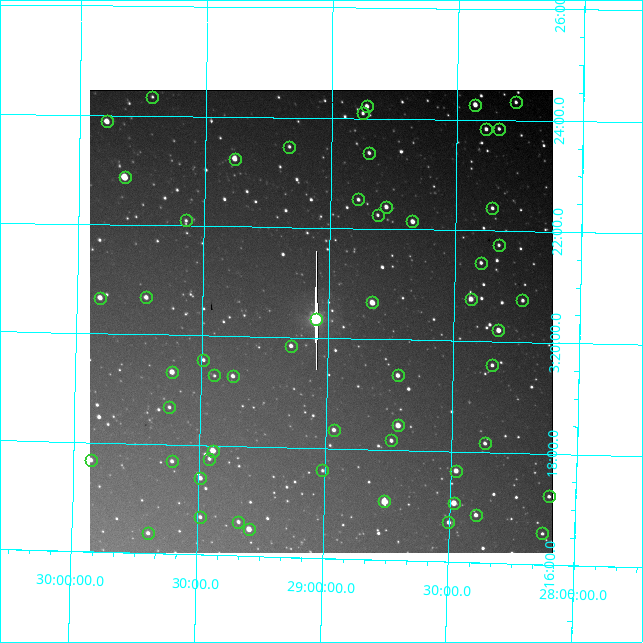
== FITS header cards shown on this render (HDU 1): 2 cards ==
NAXIS1  =                  463 / length of data axis 1
NAXIS2  =                  463 / length of data axis 2

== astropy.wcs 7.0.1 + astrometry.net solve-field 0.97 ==
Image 463 x 463 px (HDU 1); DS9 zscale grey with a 90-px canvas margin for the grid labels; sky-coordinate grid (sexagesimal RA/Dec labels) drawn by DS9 from the SOLVED WCS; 56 Tycho-2 reference stars matched to detected sources circled (green)
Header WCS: RA---TAN/DEC--TAN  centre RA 03:15:34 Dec +30:22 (48.89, +30.37 deg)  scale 14.3 arcsec/px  FOV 110.5' x 110.5'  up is +91 deg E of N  parity flipped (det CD > 0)
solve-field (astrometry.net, Tycho-2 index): SOLVED blind (the header's WCS was not the basis of the solution)
Solved WCS: RA---TAN-SIP/DEC--TAN-SIP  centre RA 03:20:18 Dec +29:02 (50.08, +29.03 deg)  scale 14.3 arcsec/px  FOV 110.4' x 110.3'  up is +89 deg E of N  parity flipped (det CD > 0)
** header WCS and blind solve DISAGREE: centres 102' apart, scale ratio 0.999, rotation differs -2 deg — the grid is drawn from the SOLVED WCS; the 'Header WCS' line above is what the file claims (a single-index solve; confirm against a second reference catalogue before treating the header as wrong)
Tycho-2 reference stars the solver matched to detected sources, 56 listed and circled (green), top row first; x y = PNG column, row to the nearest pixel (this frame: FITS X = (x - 90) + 1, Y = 463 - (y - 90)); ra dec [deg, ICRS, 3 dp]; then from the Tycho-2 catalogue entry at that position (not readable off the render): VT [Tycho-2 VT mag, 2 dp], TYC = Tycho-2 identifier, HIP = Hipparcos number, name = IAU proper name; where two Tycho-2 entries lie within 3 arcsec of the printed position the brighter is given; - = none
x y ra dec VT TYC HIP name
152 97 51.087 +29.712 11.55 1809-809-1 - -
516 102 51.081 +28.269 10.98 1809-414-1 - -
475 105 51.067 +28.430 9.27 1809-776-1 - -
367 106 51.055 +28.860 10.07 1809-134-1 - -
363 113 51.023 +28.876 10.88 1809-734-1 - -
107 121 50.972 +29.892 9.28 1809-573-1 - -
486 129 50.958 +28.385 10.43 1809-382-1 - -
499 129 50.960 +28.334 10.99 1809-418-1 - -
289 147 50.867 +29.166 11.21 1809-697-1 - -
369 153 50.844 +28.849 11.15 1809-104-1 - -
235 159 50.809 +29.383 9.23 1809-341-1 - -
125 177 50.716 +29.818 8.59 1809-1348-1 15744 -
358 199 50.631 +28.889 10.88 1809-880-1 - -
386 207 50.600 +28.778 9.89 1809-836-1 - -
492 208 50.602 +28.356 10.54 1809-1018-1 15713 -
378 215 50.563 +28.811 11.27 1809-933-1 - -
186 220 50.524 +29.572 11.34 1809-357-1 - -
412 221 50.536 +28.672 9.32 1809-42-1 - -
499 245 50.436 +28.328 10.80 1809-1250-1 - -
481 263 50.355 +28.398 10.71 1809-1239-1 - -
146 297 50.170 +29.725 10.37 1796-739-1 - -
100 298 50.164 +29.908 9.70 1796-679-1 - -
471 299 50.190 +28.435 9.03 1796-921-1 - -
522 300 50.188 +28.229 10.79 1796-155-1 - -
372 302 50.165 +28.827 8.49 1796-1082-1 15576 -
316 319 50.085 +29.048 4.64 1796-1306-1 15549 -
498 330 50.052 +28.323 9.01 1796-1156-1 - -
291 346 49.962 +29.146 11.06 1796-539-1 - -
203 360 49.889 +29.493 11.32 1796-804-1 - -
492 365 49.894 +28.345 10.98 1796-1126-1 - -
172 372 49.831 +29.616 9.64 1796-346-1 - -
214 375 49.819 +29.448 11.85 1796-1103-1 - -
398 375 49.838 +28.719 9.88 1796-1278-1 - -
233 376 49.819 +29.374 10.70 1796-563-1 - -
169 407 49.670 +29.624 11.64 1796-20-1 - -
398 425 49.612 +28.714 8.68 1796-1192-1 15393 -
334 430 49.584 +28.968 10.33 1796-549-1 - -
391 440 49.542 +28.739 10.58 1796-1210-1 - -
485 443 49.540 +28.366 10.79 1796-1132-1 - -
213 451 49.476 +29.447 8.88 1796-771-1 15348 -
209 459 49.439 +29.460 10.91 1796-1007-1 - -
91 460 49.420 +29.931 10.38 1796-246-1 - -
172 461 49.424 +29.608 10.93 1796-192-1 - -
322 470 49.398 +29.009 11.41 1796-774-1 - -
456 471 49.413 +28.479 9.27 1796-842-1 - -
200 478 49.350 +29.494 10.24 1796-337-1 - -
549 496 49.308 +28.107 11.28 1792-1226-1 - -
384 501 49.265 +28.759 7.38 1796-703-1 15274 -
454 503 49.266 +28.484 8.47 1796-759-1 15276 -
476 515 49.215 +28.395 10.08 1796-1021-1 - -
200 517 49.172 +29.490 11.27 1796-494-1 - -
238 522 49.155 +29.338 10.82 1796-454-1 - -
448 522 49.178 +28.502 10.20 1796-1013-1 - -
249 529 49.123 +29.295 8.96 1796-94-1 - -
148 533 49.092 +29.696 10.76 1796-1141-1 - -
542 533 49.140 +28.129 11.31 1796-175-1 - -